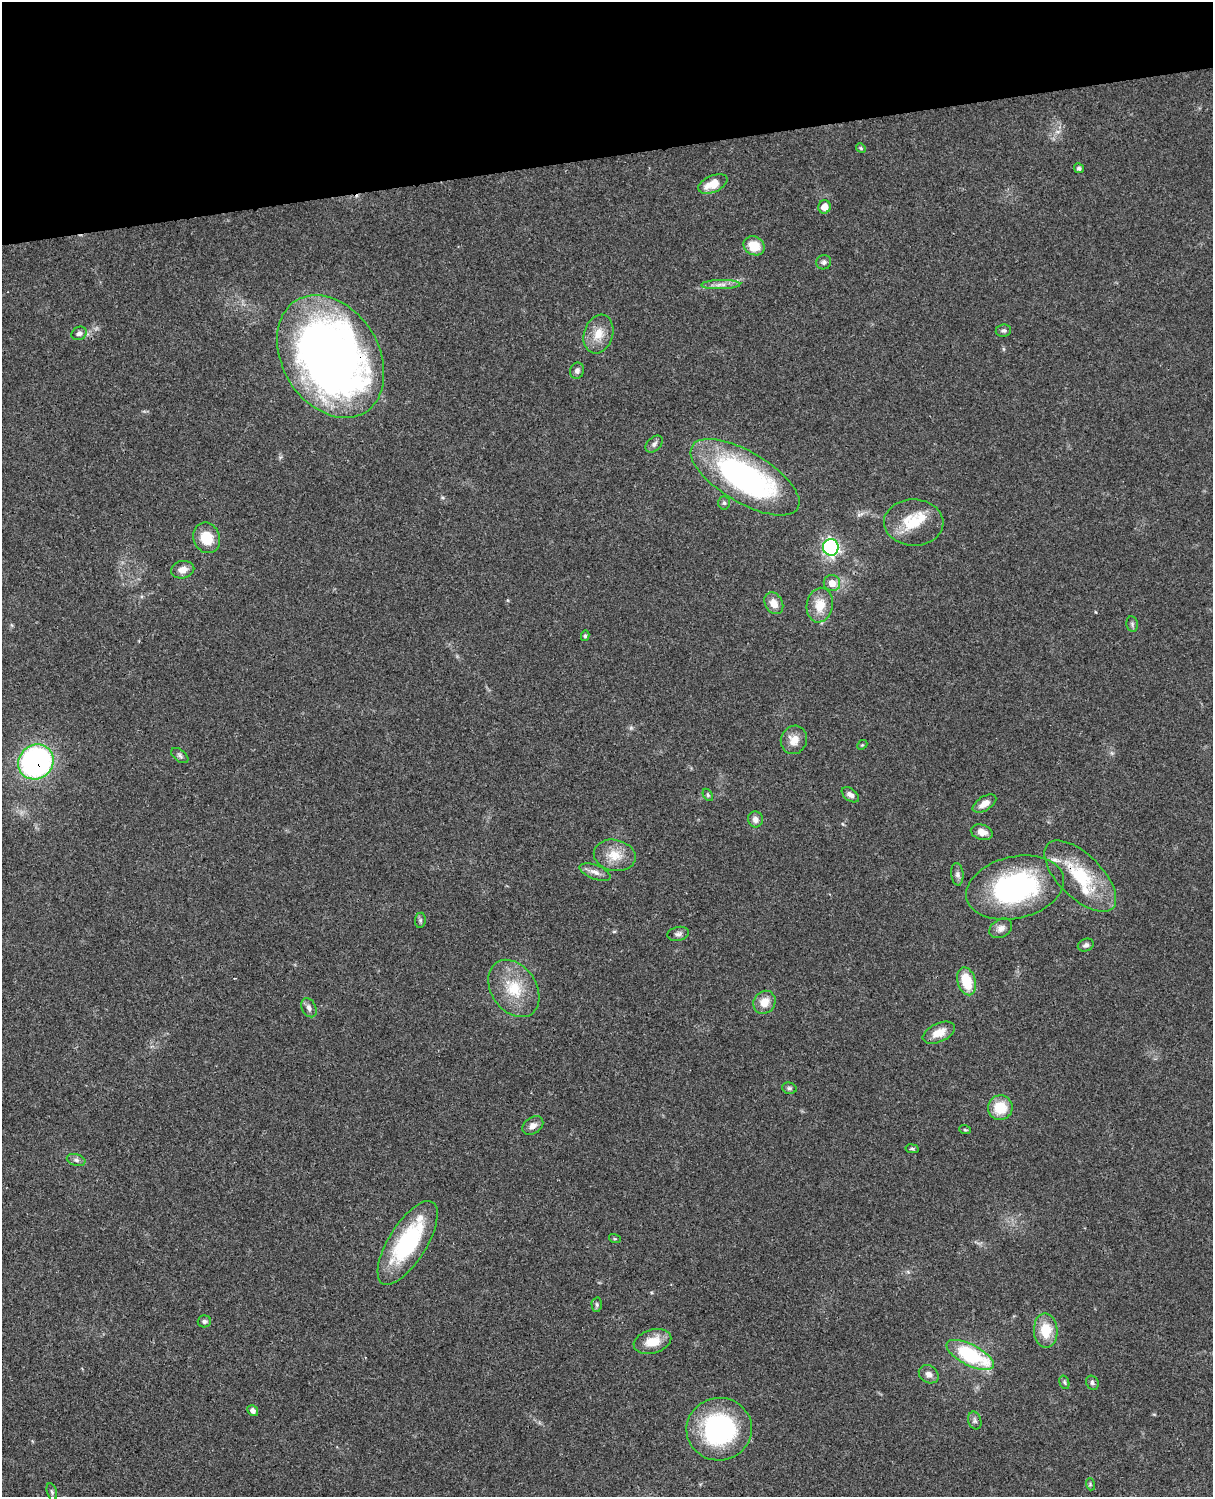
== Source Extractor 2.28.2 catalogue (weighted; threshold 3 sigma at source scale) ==
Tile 3 of 4 x 3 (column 3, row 1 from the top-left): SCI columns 2546-3756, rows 3267-4761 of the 5086 x 4925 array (HDU 1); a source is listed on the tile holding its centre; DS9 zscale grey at full resolution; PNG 1215 x 1499 px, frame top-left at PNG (2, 2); each listed source drawn as its Kron ellipse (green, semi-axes under 4 px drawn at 4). Shown black and unused: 10% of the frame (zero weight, under 3 of 4 exposures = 6% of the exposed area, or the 3 px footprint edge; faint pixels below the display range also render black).
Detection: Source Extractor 2.28.2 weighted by HDU 2 'WHT'; one run over the whole footprint, this tile lists its part. Background 0.0982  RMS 0.0063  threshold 0.0284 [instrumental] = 3 sigma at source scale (4.5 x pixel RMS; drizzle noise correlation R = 1.50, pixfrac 1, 0.05/0.05 arcsec/px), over >= 5 px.
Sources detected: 71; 3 inside a brighter listed object's ellipse — not listed separately; the other 68 listed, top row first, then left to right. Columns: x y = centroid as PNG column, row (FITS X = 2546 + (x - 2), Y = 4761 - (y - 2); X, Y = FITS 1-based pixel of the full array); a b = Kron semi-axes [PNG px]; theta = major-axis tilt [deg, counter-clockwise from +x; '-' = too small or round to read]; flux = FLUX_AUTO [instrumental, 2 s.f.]
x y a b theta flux
861 148 5 4 - 0.75
1079 168 5 4 - 1.5
713 184 15 8 23 10
824 207 6 6 - 6.2
754 246 11 9 -31 13
824 262 7 7 - 1.8
721 285 19 4 2 3.9
1003 331 7 6 - 1.5
79 333 8 6 29 1.9
598 334 20 14 72 10
331 357 66 48 -58 490
577 371 8 7 - 2.2
654 444 10 6 42 2.1
745 477 61 25 -31 150
724 503 7 5 -87 1.3
914 522 30 23 -2 21
207 538 15 13 -70 14
831 547 8 8 - 140
183 570 12 8 12 5
832 583 8 8 - 6.3
774 603 11 8 -60 6.2
820 605 17 13 81 11
1132 624 8 5 -79 1.3
585 636 5 4 - 1.1
794 740 14 13 - 7
862 745 5 4 - 0.75
180 755 10 5 -38 1.7
36 762 18 16 42 180
708 795 6 4 -60 1
850 795 10 6 -37 2.7
984 804 13 7 32 5.1
755 819 8 7 - 3.1
982 832 11 7 -15 5.3
615 855 21 15 -12 11
595 872 16 7 -21 3.8
957 874 11 6 -84 2.2
1080 876 46 22 -45 36
1015 888 50 31 13 110
420 920 7 5 84 1.2
1001 928 12 9 32 3.3
678 934 11 7 12 2.2
1086 945 8 6 21 1.8
967 981 14 9 -74 18
514 988 31 22 -55 24
764 1002 12 10 51 8
309 1008 10 7 -63 2.6
939 1033 17 9 25 8.9
789 1088 7 5 -14 1.3
1000 1108 12 12 - 16
533 1126 11 8 34 3.5
965 1130 6 3 -19 0.77
912 1149 7 3 -8 0.91
76 1160 9 5 -16 1.8
615 1239 6 4 -18 0.77
408 1243 48 19 58 62
597 1305 7 5 -88 1.2
204 1321 6 6 - 1.4
1046 1330 17 12 -88 15
652 1341 19 12 16 12
970 1355 26 10 -27 51
929 1374 10 8 -36 3.8
1064 1382 7 5 -73 1.1
1092 1383 7 6 - 1.6
253 1411 6 5 - 2.5
975 1421 9 6 -72 1.7
719 1429 33 31 11 85
1090 1484 6 3 -73 0.81
52 1492 9 5 -76 1.3
Overlapping masked pixels (flux is a lower limit): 5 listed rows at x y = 331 357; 745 477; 36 762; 1080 876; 1015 888